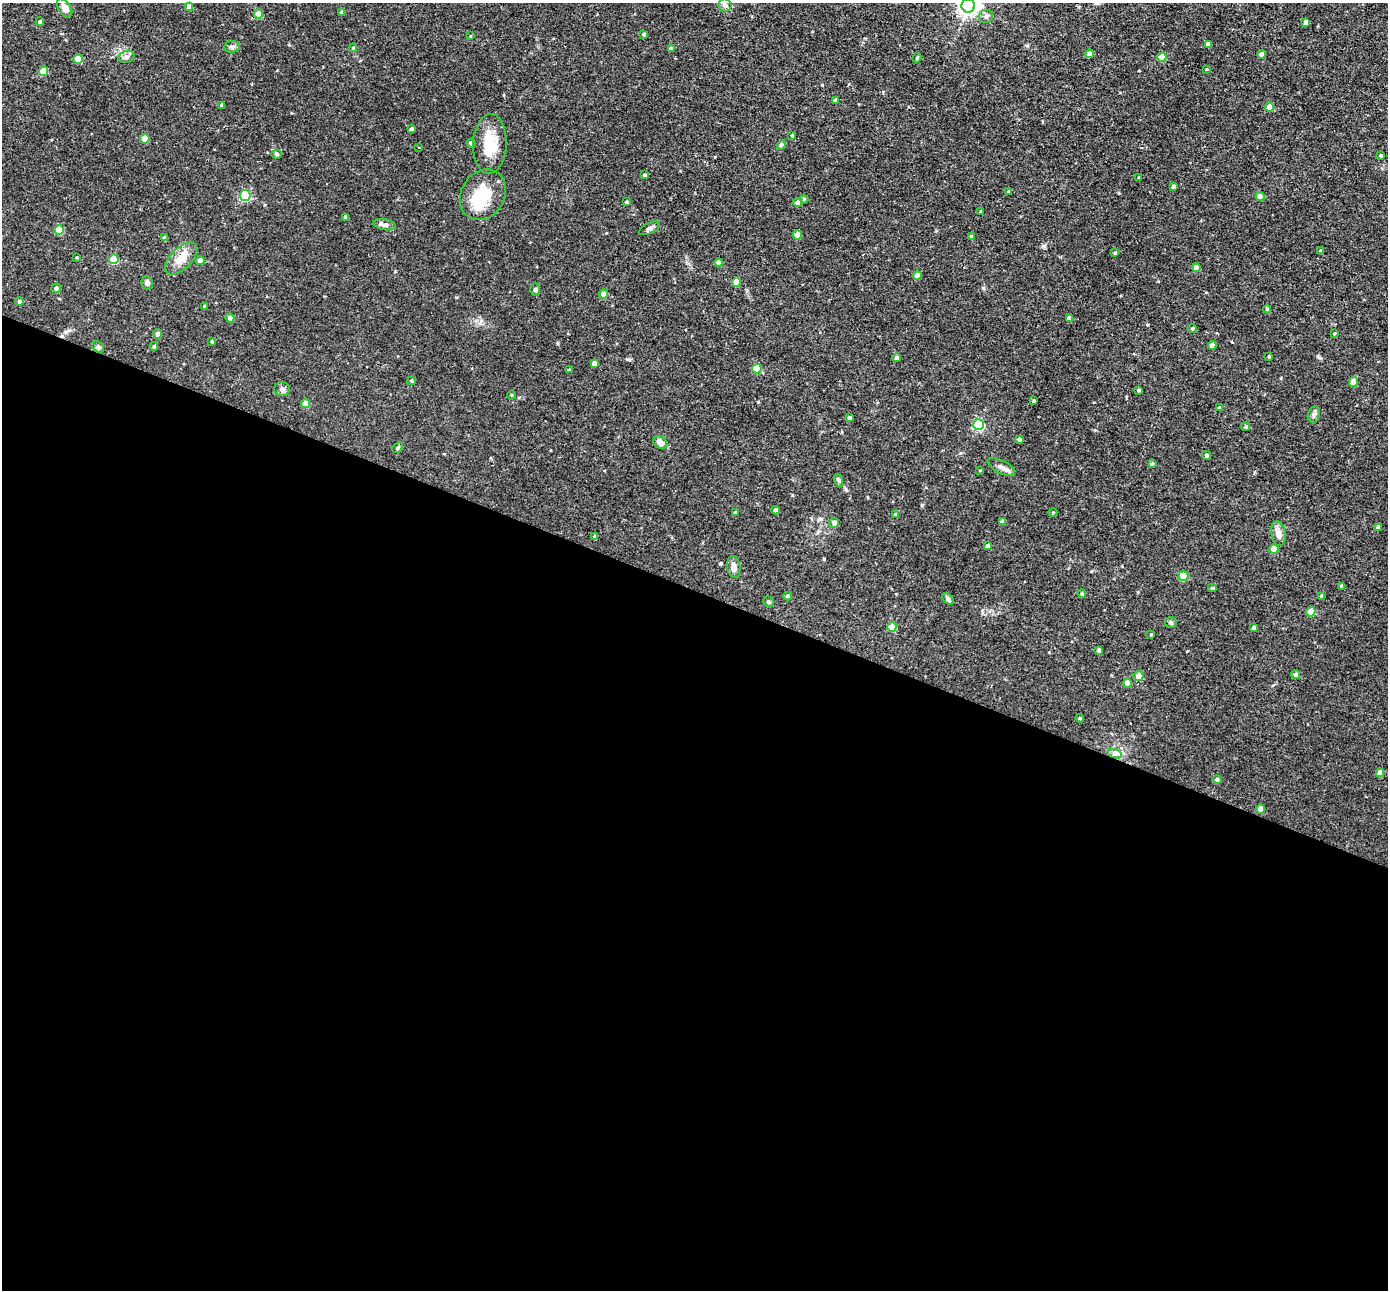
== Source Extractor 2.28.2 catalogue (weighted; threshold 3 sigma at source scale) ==
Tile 14 of 4 x 4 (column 2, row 4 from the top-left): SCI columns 1387-2772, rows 136-1423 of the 5543 x 5555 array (HDU 1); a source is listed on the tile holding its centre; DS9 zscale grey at full resolution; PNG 1390 x 1292 px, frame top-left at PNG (2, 3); each listed source drawn as its Kron ellipse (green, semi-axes under 4 px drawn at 4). Shown black and unused: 54% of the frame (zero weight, under 2 of 3 exposures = <1% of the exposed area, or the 3 px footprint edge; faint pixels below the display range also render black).
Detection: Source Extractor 2.28.2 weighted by HDU 2 'WHT'; one run over the whole footprint, this tile lists its part. Background 0.0581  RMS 0.0075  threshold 0.0338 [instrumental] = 3 sigma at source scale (4.5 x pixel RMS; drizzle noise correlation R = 1.50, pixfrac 1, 0.05/0.05 arcsec/px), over >= 5 px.
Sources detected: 139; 1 inside a brighter object's white glare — neither listed nor drawn; the other 138 listed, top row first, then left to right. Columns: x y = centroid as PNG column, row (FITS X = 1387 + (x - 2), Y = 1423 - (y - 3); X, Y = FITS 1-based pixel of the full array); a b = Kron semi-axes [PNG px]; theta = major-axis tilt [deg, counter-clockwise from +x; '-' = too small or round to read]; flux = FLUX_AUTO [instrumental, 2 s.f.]
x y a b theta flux
725 5 6 6 - 2
968 6 7 7 - 430
189 7 4 4 - 6
65 8 10 6 -57 4.3
342 12 4 3 - 2.1
258 14 4 4 - 13
986 16 7 6 - 2.2
40 22 4 4 - 2
1305 22 4 4 - 3
643 34 3 3 - 0.86
470 36 4 2 - 0.5
1208 44 4 4 - 4.8
232 47 8 5 7 1.8
353 48 4 4 - 0.92
671 49 4 4 - 2.7
1090 54 4 4 - 6.8
1262 54 4 4 - 5.2
126 57 8 6 16 2.2
1162 57 4 4 - 10
917 58 5 4 - 1.5
78 59 4 4 - 13
1207 69 3 3 - 0.67
43 71 4 4 - 19
835 100 4 3 - 2
222 105 4 3 - 2
1270 107 4 4 - 10
411 129 4 3 - 1.9
792 135 4 3 - 0.67
145 139 5 4 - 15
471 143 4 4 - 2.1
490 144 30 17 88 21
781 145 5 4 - 2.4
418 147 3 2 - 0.75
277 154 5 4 - 1.1
1381 155 3 3 - 0.77
644 175 4 3 - 1.1
1139 177 3 2 - 0.5
1173 186 4 3 - 1.6
1008 192 4 4 - 1.2
483 195 26 22 59 27
245 196 5 5 - 61
1260 196 4 4 - 7.6
804 199 4 4 - 1.1
626 202 3 3 - 1.4
797 202 5 4 - 3.5
981 212 3 3 - 1.4
346 217 4 4 - 3
384 225 11 5 -10 3.1
649 228 11 5 25 2.2
59 230 5 5 - 22
797 235 4 4 - 10
971 236 4 4 - 1.2
165 238 4 4 - 2.7
1320 250 4 3 - 0.76
1115 253 4 3 - 0.97
77 257 4 3 - 0.65
114 259 5 5 - 28
181 259 20 10 45 10
200 261 4 4 - 6.9
719 263 4 4 - 5.4
1196 268 4 4 - 5.9
917 276 4 4 - 8.3
736 282 4 4 - 12
147 283 7 5 -79 2.2
56 288 5 4 - 2
535 289 6 5 - 1.4
603 294 4 4 - 5.4
19 301 4 4 - 1.3
204 306 4 4 - 0.87
1267 309 4 4 - 0.99
230 318 4 4 - 3.9
1069 318 4 4 - 4.7
1192 328 5 3 - 0.85
1334 333 4 3 - 0.84
157 334 4 4 - 2.8
212 341 3 3 - 0.71
1212 345 4 4 - 5.6
154 346 4 3 - 1.1
98 347 6 5 - 1.4
1269 356 3 3 - 1.1
897 358 4 4 - 2.8
594 363 4 4 - 3.4
757 369 5 4 - 19
569 370 4 4 - 1.1
412 381 4 3 - 0.84
1353 382 5 4 - 11
282 389 8 7 - 2.2
1138 390 4 3 - 0.97
512 395 5 3 - 0.64
1034 401 4 3 - 0.98
306 404 4 4 - 10
1219 408 4 4 - 2
1314 414 8 6 73 2.1
849 418 4 3 - 2.3
978 425 5 5 - 73
1246 427 4 4 - 1.1
1019 439 4 3 - 2.4
660 442 7 5 -38 4.7
398 448 6 3 46 0.91
1206 455 4 4 - 1.5
1152 463 4 3 - 1
1001 467 15 6 -26 4.1
980 470 4 2 - 0.51
838 480 7 4 -71 1.3
775 510 4 3 - 2.2
735 512 4 3 - 1.1
1053 512 4 3 - 0.6
895 515 4 3 - 0.69
1003 521 4 4 - 3.7
834 523 5 4 - 2.9
1378 527 4 4 - 3.5
1278 533 12 7 -82 4.9
595 537 4 4 - 2.2
988 546 4 4 - 1.7
1274 549 4 4 - 12
734 567 11 6 -82 4.6
1184 576 5 4 - 17
1341 586 3 3 - 1
1212 588 4 3 - 0.98
1082 594 4 3 - 1
788 596 4 3 - 1.2
1321 596 4 4 - 1.4
948 599 6 4 -45 1.9
768 602 6 4 -44 1.2
1311 612 5 4 - 16
1171 623 6 5 - 1.2
892 627 4 4 - 19
1253 628 4 3 - 2.5
1151 635 3 3 - 0.67
1098 650 4 3 - 1.7
1296 675 5 4 - 2
1138 676 5 5 - 5.2
1128 683 4 4 - 6.6
1080 718 4 3 - 0.95
1115 754 7 4 -18 2
1380 773 4 4 - 7.3
1217 780 5 4 - 1.9
1261 809 4 4 - 6.2
Isophote crosses this tile's border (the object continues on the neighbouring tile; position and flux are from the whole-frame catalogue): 1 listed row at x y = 968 6